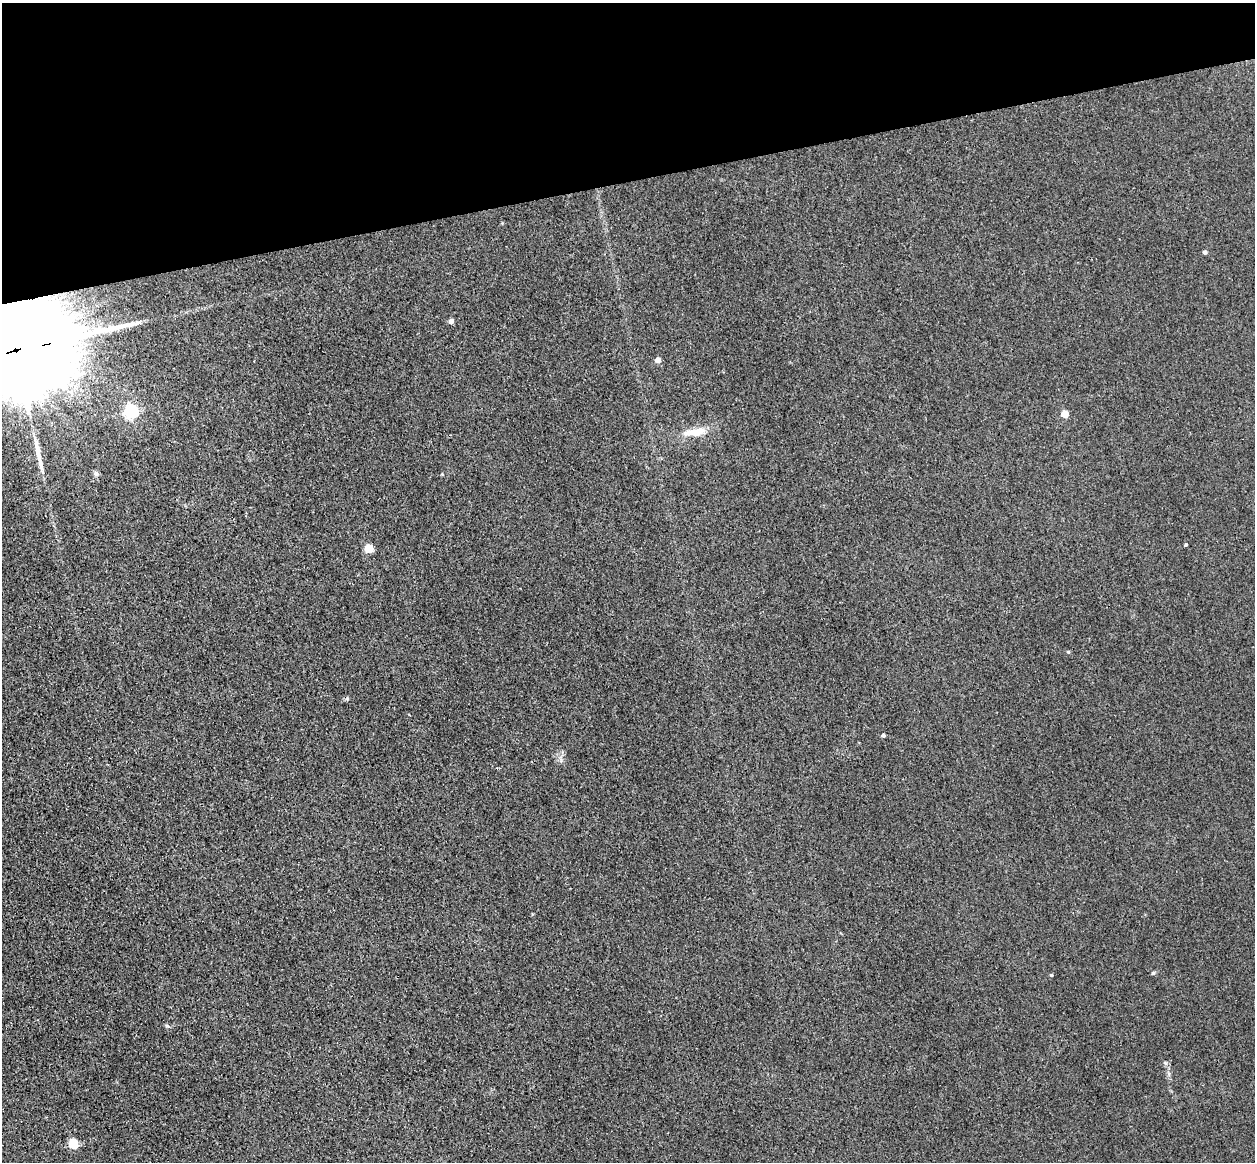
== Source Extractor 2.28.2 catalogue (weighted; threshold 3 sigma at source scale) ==
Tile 3 of 4 x 4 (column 3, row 1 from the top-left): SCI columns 2621-3873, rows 3765-4924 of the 5241 x 5093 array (HDU 1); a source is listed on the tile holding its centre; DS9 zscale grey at full resolution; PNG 1257 x 1164 px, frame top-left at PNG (2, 3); no overlay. Shown black and unused: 15% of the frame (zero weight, under 3 of 4 exposures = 6% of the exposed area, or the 3 px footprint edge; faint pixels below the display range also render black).
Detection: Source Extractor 2.28.2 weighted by HDU 2 'WHT'; one run over the whole footprint, this tile lists its part. Background 0.0213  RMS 0.0051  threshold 0.0228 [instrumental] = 3 sigma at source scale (4.5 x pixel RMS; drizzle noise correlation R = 1.50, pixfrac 1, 0.05/0.05 arcsec/px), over >= 5 px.
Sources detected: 19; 3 long thin detections or spike segments (spike, bleed or trail) — not listed; the other 16 listed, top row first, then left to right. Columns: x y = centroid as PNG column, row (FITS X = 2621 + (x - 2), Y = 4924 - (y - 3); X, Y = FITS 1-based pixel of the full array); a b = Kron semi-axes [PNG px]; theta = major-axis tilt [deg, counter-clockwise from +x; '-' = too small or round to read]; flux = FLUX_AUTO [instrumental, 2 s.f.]
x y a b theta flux
1205 252 4 4 - 1.4
451 321 4 4 - 2.9
16 350 47 21 10 30000
658 360 4 4 - 4.5
132 411 6 6 - 120
1065 414 5 5 - 10
695 432 30 9 7 9.6
96 474 8 5 -63 1.1
1186 545 3 3 - 0.83
369 548 5 5 - 19
1068 652 4 4 - 0.73
883 735 4 3 - 1.4
1153 973 5 5 - 0.77
1051 975 4 3 - 0.62
168 1026 8 3 -45 0.68
73 1144 5 5 - 35
Overlapping masked pixels (flux is a lower limit): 1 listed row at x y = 16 350
Isophote crosses this tile's border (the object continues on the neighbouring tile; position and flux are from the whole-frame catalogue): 1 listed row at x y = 16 350